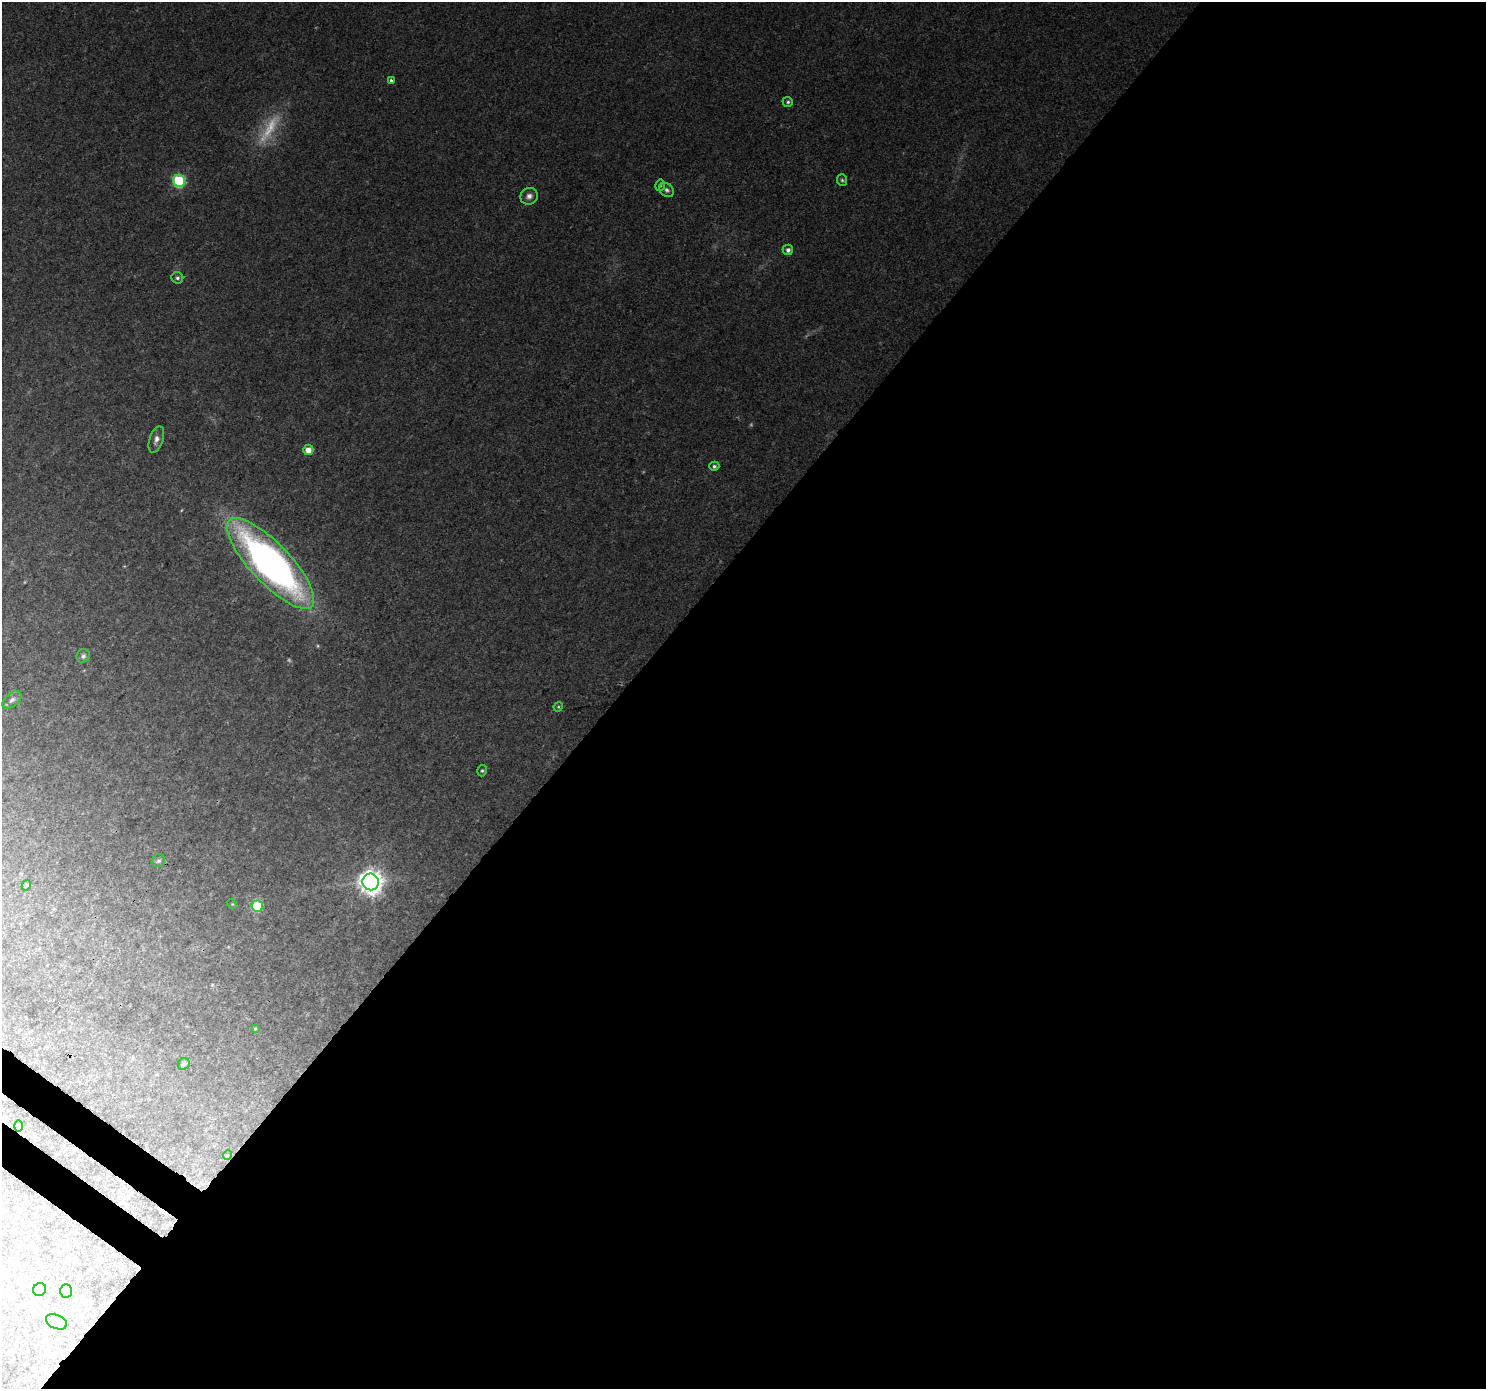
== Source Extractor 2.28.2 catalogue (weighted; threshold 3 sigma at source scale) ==
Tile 12 of 4 x 4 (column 4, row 3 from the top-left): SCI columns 4496-5979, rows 1678-3064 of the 6017 x 6062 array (HDU 1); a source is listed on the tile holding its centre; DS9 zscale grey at full resolution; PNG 1488 x 1391 px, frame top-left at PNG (2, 2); each listed source drawn as its Kron ellipse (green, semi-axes under 4 px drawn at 4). Shown black and unused: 59% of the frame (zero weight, under 3 of 4 exposures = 5% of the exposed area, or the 3 px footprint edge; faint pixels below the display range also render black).
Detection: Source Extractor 2.28.2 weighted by HDU 2 'WHT'; one run over the whole footprint, this tile lists its part. Background 0.0561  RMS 0.0057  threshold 0.0257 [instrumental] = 3 sigma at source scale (4.5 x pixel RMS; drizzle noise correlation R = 1.50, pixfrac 1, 0.0396/0.0396 arcsec/px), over >= 5 px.
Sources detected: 32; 3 too faint to see at this stretch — neither listed nor drawn; the other 29 listed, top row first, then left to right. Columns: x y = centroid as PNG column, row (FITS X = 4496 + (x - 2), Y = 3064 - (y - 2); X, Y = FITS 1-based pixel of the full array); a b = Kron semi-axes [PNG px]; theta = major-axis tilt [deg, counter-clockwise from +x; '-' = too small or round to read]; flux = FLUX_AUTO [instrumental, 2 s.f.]
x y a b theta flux
391 80 3 3 - 1.8
788 102 5 5 - 1.1
842 180 6 5 - 0.99
179 181 6 6 - 68
660 185 6 4 76 0.96
667 190 8 6 -45 1.9
529 196 9 8 - 2.7
788 250 5 5 - 2.1
177 278 6 5 - 1.4
156 439 14 6 71 3.1
308 450 5 5 - 5.4
714 466 5 4 - 1.2
271 563 59 20 -46 280
83 656 7 6 - 1.6
12 700 11 6 40 2
558 707 5 4 - 0.62
482 771 6 4 74 0.92
158 861 7 6 - 1.2
371 882 8 8 - 560
26 885 6 4 61 0.67
232 904 5 4 - 0.57
257 906 6 5 - 35
255 1028 4 3 - 0.66
184 1064 6 5 - 1.4
18 1126 6 4 -90 0.71
227 1155 5 3 - 0.43
40 1290 7 6 - 2.9
66 1291 7 5 88 1.3
56 1322 11 7 -23 2.8
Overlapping masked pixels (flux is a lower limit): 1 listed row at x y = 271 563